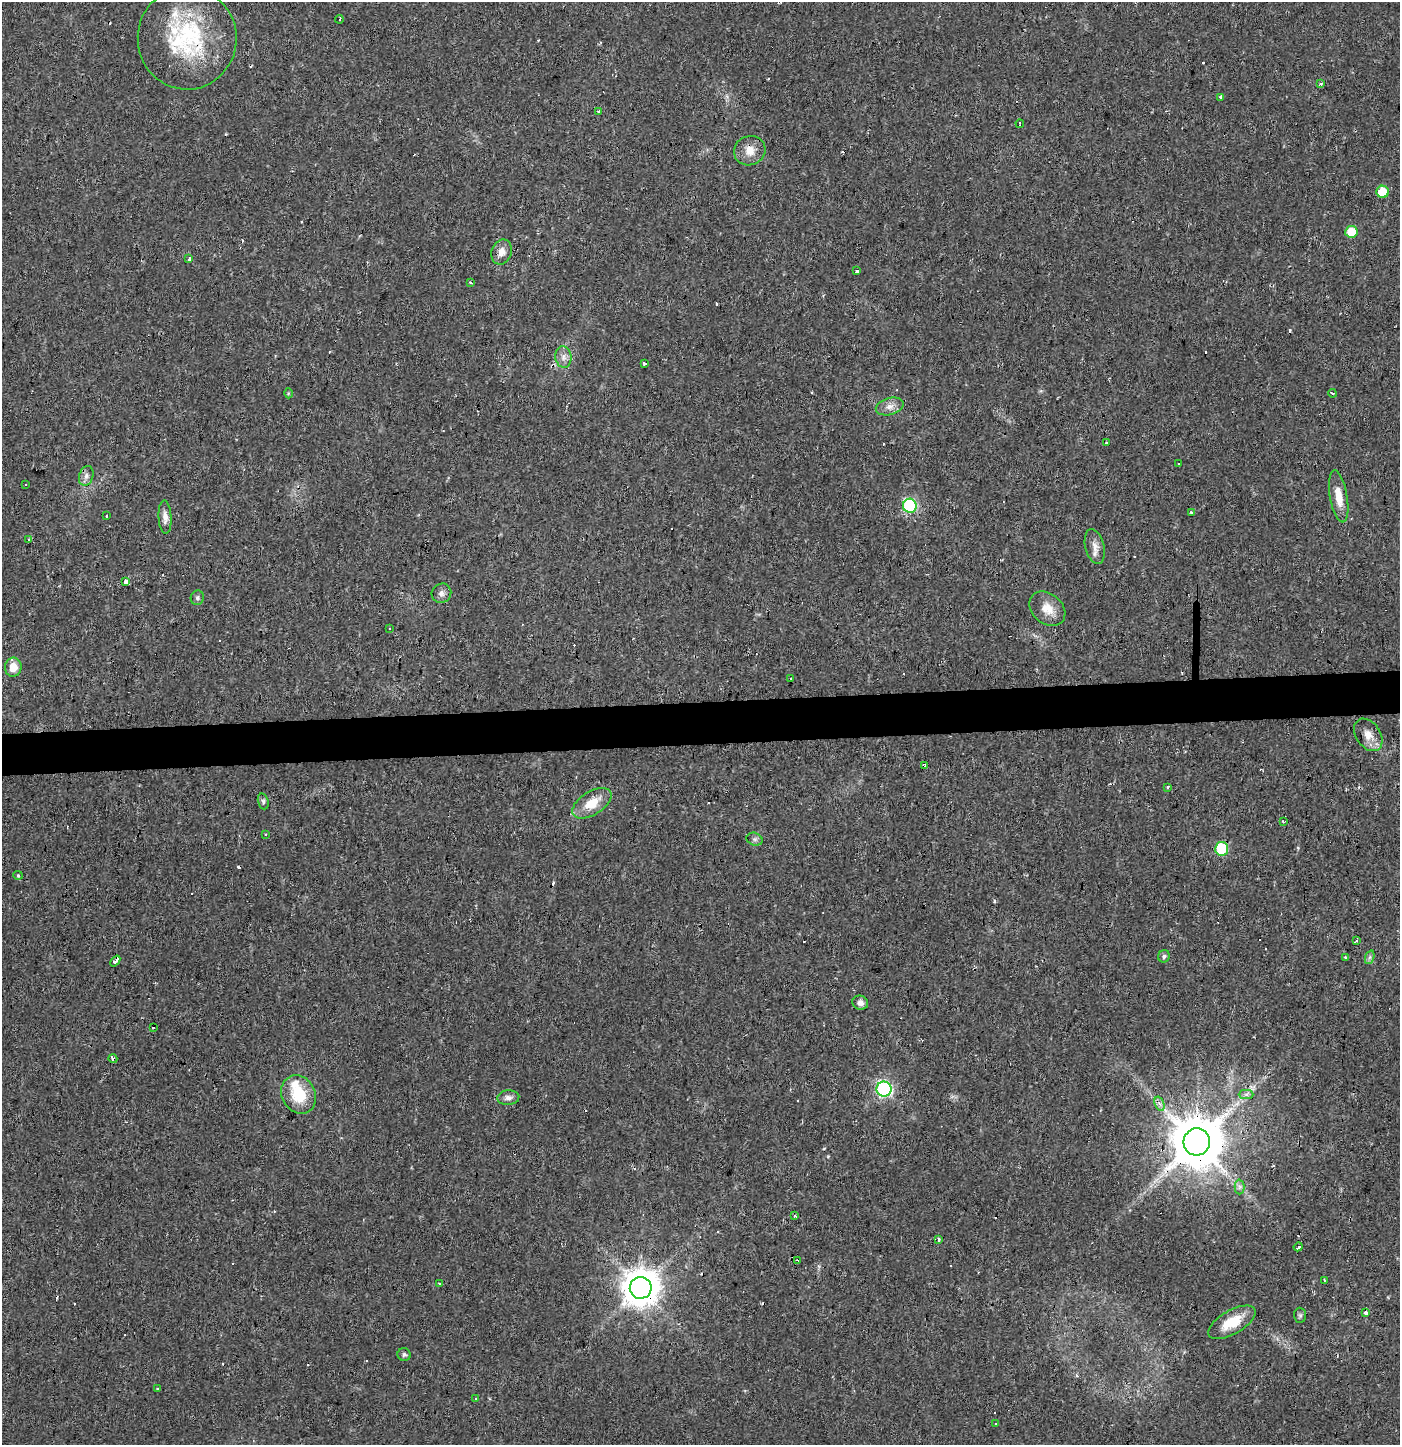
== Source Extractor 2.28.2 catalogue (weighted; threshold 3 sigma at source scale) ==
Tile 5 of 3 x 3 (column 2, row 2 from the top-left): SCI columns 1399-2796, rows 1507-2949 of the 4199 x 4455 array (HDU 1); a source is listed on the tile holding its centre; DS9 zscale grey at full resolution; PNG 1402 x 1447 px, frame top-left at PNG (2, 2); each listed source drawn as its Kron ellipse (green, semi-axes under 4 px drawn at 4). Shown black and unused: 3% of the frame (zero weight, under 2 of 3 exposures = <1% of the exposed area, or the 3 px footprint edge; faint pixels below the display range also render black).
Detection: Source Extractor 2.28.2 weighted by HDU 2 'WHT'; one run over the whole footprint, this tile lists its part. Background 0.016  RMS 0.003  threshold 0.0134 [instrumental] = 3 sigma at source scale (4.5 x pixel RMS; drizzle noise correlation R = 1.50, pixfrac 1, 0.0396/0.0396 arcsec/px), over >= 5 px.
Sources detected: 113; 36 cosmic-ray / hot-pixel residue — neither listed nor drawn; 2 inside a brighter listed object's ellipse — not listed separately; the other 75 listed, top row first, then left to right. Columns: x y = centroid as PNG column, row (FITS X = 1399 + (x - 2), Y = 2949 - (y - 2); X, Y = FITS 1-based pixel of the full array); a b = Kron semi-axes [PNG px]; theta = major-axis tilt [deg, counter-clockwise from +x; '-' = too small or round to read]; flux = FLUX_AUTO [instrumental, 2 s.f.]
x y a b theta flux
339 19 4 2 - 0.58
187 38 51 49 -86 36
1320 84 3 3 - 0.82
1220 97 4 3 - 1.3
599 112 4 3 - 0.43
1020 124 4 3 - 1
750 151 16 14 23 3.6
1383 192 6 6 - 7.9
1351 232 6 6 - 6.6
502 252 13 10 70 2.6
189 259 4 3 - 5.5
857 271 3 3 - 6.7
470 282 3 3 - 0.27
563 357 11 8 -82 1.8
644 363 3 3 - 0.37
288 393 5 3 - 0.34
1332 393 4 2 - 0.4
890 406 14 8 15 2.2
1106 443 3 3 - 0.76
1179 464 3 3 - 0.73
86 476 10 7 72 1.4
25 485 3 2 - 0.37
1339 496 26 8 -80 4.9
910 506 7 7 - 41
1192 513 4 3 - 0.38
107 516 2 2 - 0.4
165 517 17 6 -87 2
29 540 4 3 - 0.47
1095 546 18 9 -76 2.3
125 582 4 3 - 6.9
441 593 10 9 - 1.4
197 598 7 6 - 0.71
1047 609 20 15 -41 4.5
389 628 3 2 - 0.37
13 667 9 8 - 3.4
791 679 2 2 - 0.29
1368 735 18 12 -55 3.3
924 766 4 3 - 6.5
1167 787 3 3 - 0.37
263 801 8 5 -72 0.67
592 803 22 11 32 6
1283 821 4 2 - 0.36
266 834 3 3 - 0.38
755 839 8 6 -19 0.79
1222 849 7 6 - 17
18 875 4 4 - 0.36
1356 941 3 3 - 1.3
1164 956 6 5 - 0.85
1370 957 7 4 71 0.74
1345 958 3 3 - 1.8
115 961 6 3 50 2.4
860 1003 8 7 - 1.5
153 1028 2 2 - 0.38
113 1059 4 3 - 1.9
884 1089 7 7 - 66
1246 1094 7 4 0 0.77
299 1095 20 16 -61 11
508 1098 11 7 5 1.4
1160 1104 7 4 -70 0.96
1197 1142 13 13 - 2000
1239 1187 7 5 90 0.78
795 1216 3 3 - 0.61
939 1239 4 3 - 1.6
1298 1247 4 3 - 1.2
798 1260 3 2 - 0.7
1324 1280 2 2 - 0.33
440 1283 3 2 - 0.54
641 1288 11 11 - 710
1366 1313 3 3 - 16
1300 1315 7 6 - 0.65
1232 1322 26 12 30 7.6
404 1355 7 6 - 0.68
157 1388 3 3 - 0.61
476 1399 3 3 - 0.78
996 1424 3 3 - 0.61
Overlapping masked pixels (flux is a lower limit): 11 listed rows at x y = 187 38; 563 357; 125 582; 924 766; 1222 849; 115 961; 113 1059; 884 1089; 1246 1094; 1197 1142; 641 1288